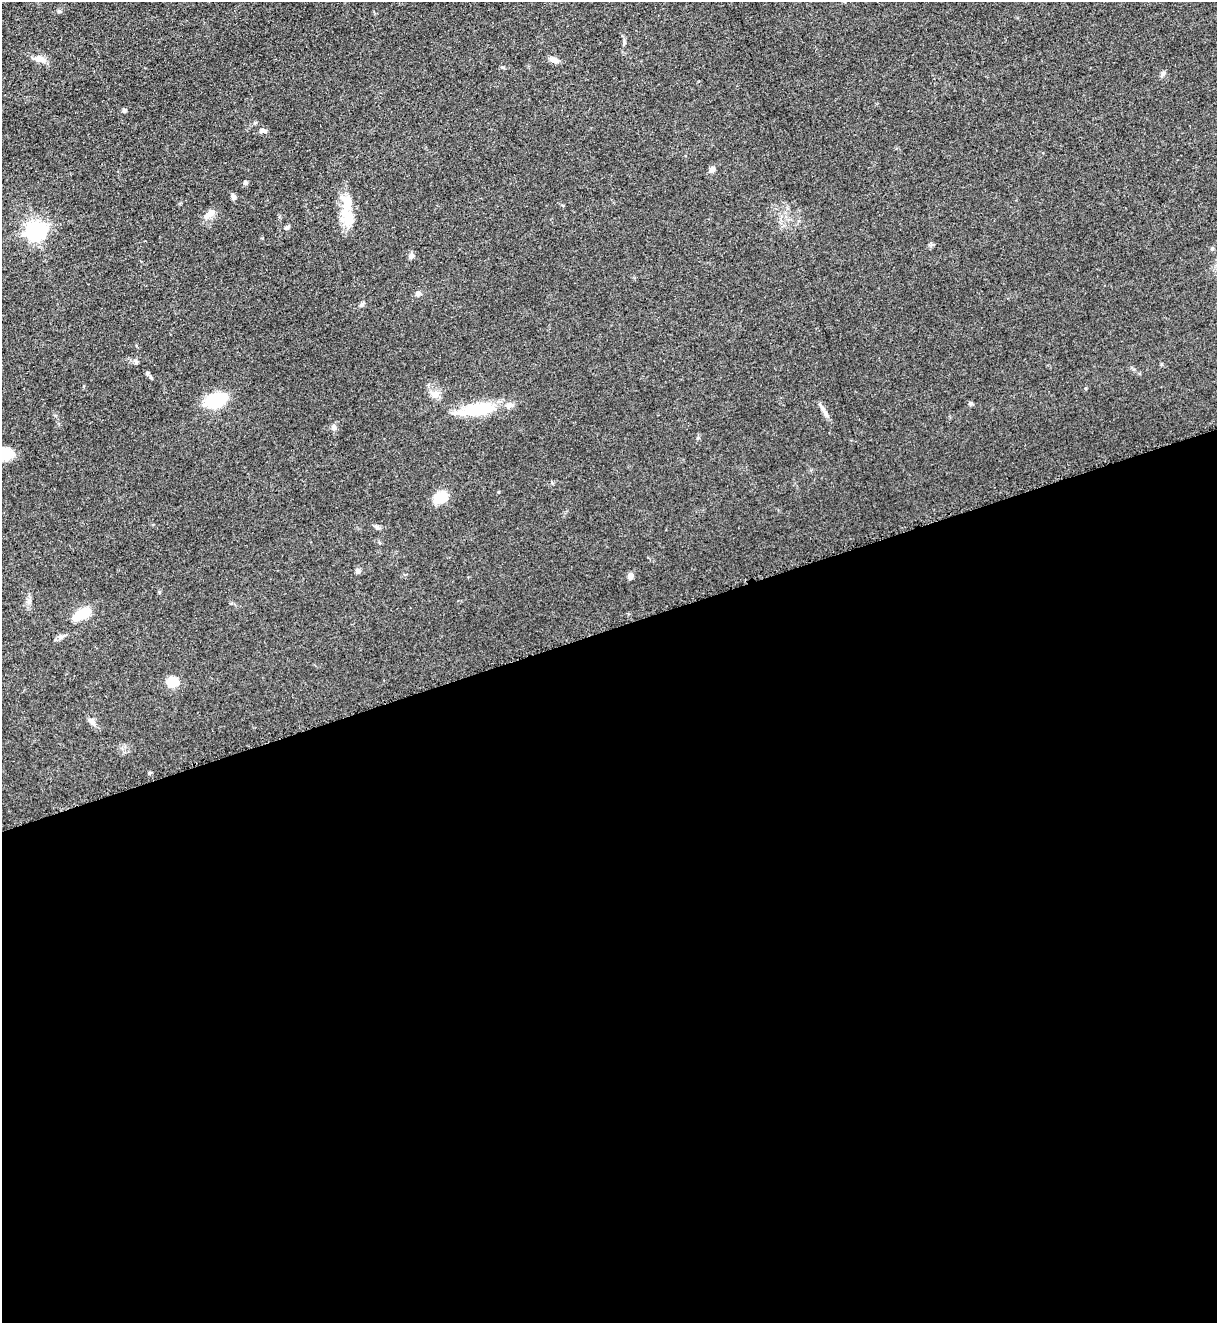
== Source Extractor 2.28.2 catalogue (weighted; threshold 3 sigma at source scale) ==
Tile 15 of 4 x 4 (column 3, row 4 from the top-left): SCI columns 2712-3926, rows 65-1385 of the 5317 x 5365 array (HDU 1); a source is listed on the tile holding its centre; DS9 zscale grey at full resolution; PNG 1219 x 1325 px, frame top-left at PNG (2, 2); no overlay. Shown black and unused: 52% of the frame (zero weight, under 3 of 5 exposures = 4% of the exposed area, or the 3 px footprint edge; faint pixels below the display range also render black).
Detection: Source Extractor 2.28.2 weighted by HDU 2 'WHT'; one run over the whole footprint, this tile lists its part. Background 0.051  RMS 0.0059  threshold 0.0267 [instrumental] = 3 sigma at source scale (4.5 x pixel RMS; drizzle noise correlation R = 1.50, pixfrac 1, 0.05/0.05 arcsec/px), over >= 5 px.
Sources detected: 37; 2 inside a brighter listed object's ellipse — not listed separately; the other 35 listed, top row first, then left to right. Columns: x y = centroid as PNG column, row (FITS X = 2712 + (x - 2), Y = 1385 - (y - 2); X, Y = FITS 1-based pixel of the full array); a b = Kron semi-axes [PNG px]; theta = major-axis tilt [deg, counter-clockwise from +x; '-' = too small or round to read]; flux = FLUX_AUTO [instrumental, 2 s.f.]
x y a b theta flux
59 11 5 5 - 0.84
40 59 16 8 -14 4.4
554 60 12 7 -18 2.9
1163 74 8 5 65 1.5
124 110 5 4 - 1.5
263 131 9 5 1 1.7
712 169 8 7 - 1.8
245 182 6 5 - 0.97
233 197 7 5 -85 1.7
347 205 45 14 83 15
210 213 16 8 38 4.7
287 228 8 5 32 1.2
36 230 7 7 - 290
1212 249 5 4 - 0.79
411 256 8 6 56 1.7
418 294 6 5 - 2.1
362 304 7 5 34 1.2
136 362 7 5 -74 1.1
147 373 5 5 - 1
435 394 11 9 6 4
215 400 16 10 18 36
971 403 5 5 - 1.1
479 409 41 16 5 26
823 410 20 4 -57 2.8
334 427 9 6 -71 1.8
4 454 22 13 -1 13
441 497 13 10 27 14
377 527 8 5 -36 1.3
358 571 8 6 -89 1.4
630 576 6 6 - 2.6
82 614 19 9 28 15
61 637 9 5 30 1.8
173 682 12 9 10 10
91 721 15 5 -43 2.3
149 773 5 4 - 0.77
Isophote crosses this tile's border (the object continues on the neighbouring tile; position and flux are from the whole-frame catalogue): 1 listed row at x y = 4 454
Unlisted compact peaks at least as high as the median listed source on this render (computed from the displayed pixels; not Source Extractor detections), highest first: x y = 624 42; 503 67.